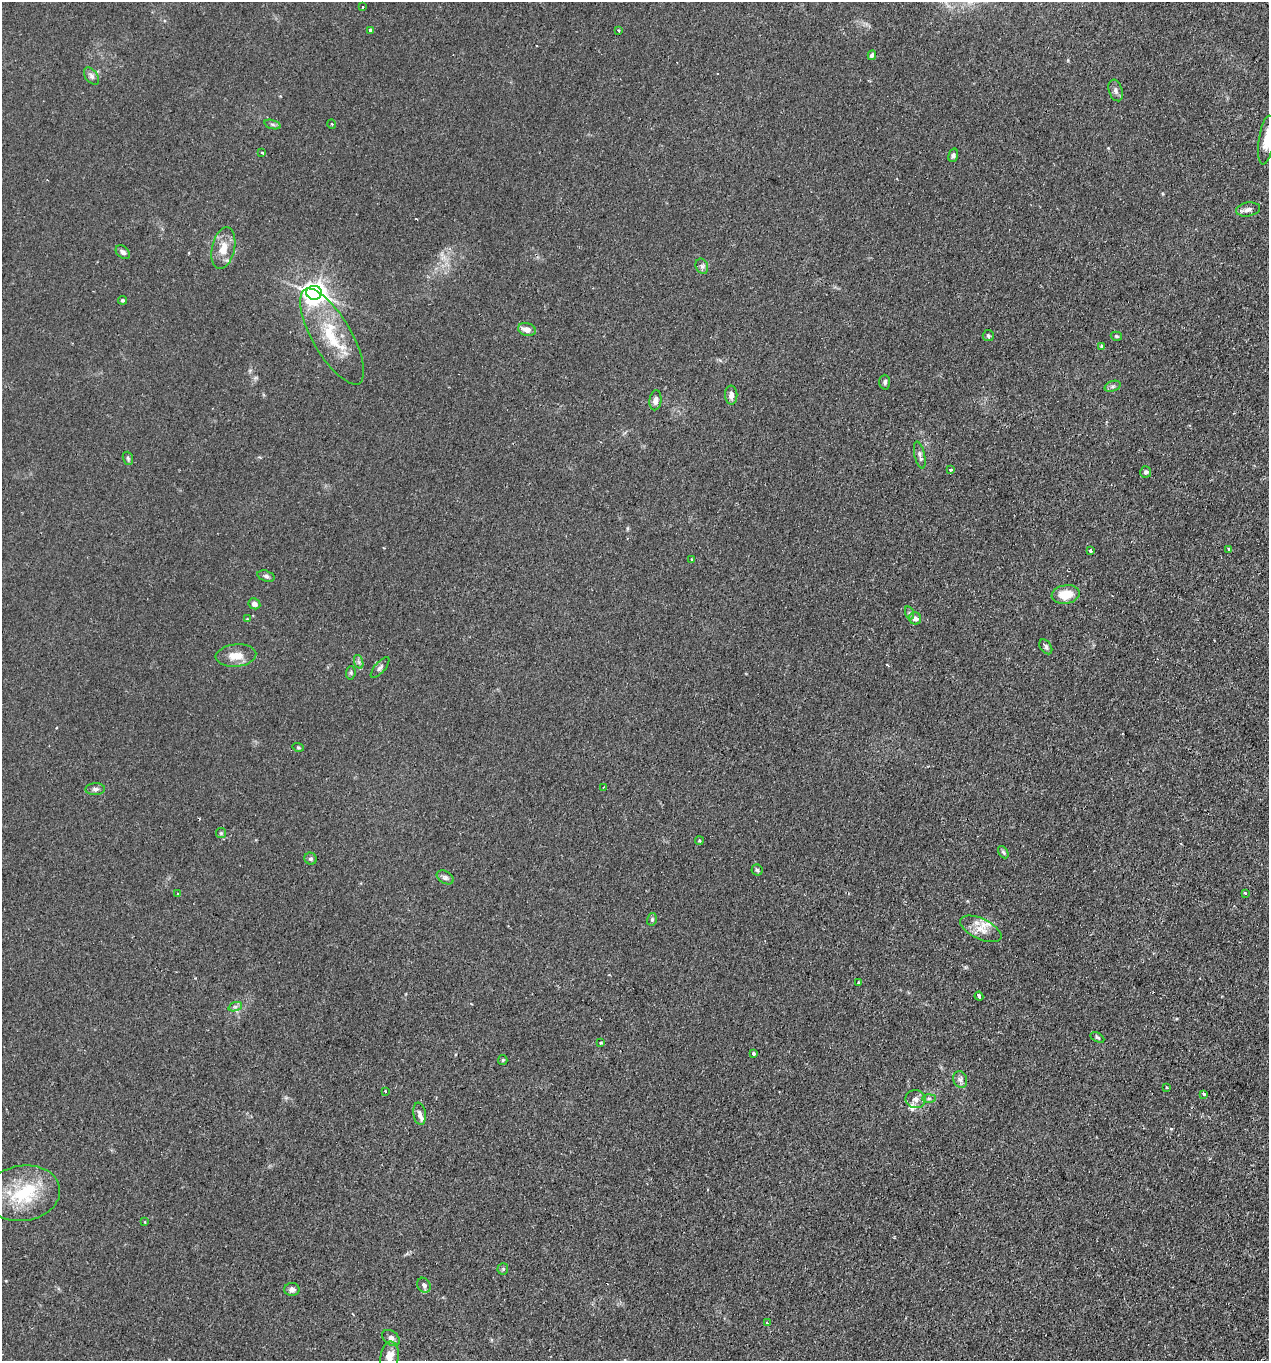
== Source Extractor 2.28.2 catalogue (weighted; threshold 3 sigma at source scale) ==
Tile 6 of 4 x 4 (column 2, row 2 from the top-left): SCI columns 1486-2752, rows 2938-4296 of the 5665 x 5686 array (HDU 1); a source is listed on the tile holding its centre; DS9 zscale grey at full resolution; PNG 1271 x 1363 px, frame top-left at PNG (2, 2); each listed source drawn as its Kron ellipse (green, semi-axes under 4 px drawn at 4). Shown black and unused: <1% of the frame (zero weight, under 2 of 3 exposures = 3% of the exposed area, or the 3 px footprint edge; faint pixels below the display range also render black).
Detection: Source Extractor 2.28.2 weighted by HDU 2 'WHT'; one run over the whole footprint, this tile lists its part. Background 0.0365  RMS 0.0053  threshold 0.0241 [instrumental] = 3 sigma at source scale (4.5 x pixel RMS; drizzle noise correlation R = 1.50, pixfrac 1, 0.05/0.05 arcsec/px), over >= 5 px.
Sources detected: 86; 4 cosmic-ray / hot-pixel residue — neither listed nor drawn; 3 inside a brighter listed object's ellipse — not listed separately; the other 79 listed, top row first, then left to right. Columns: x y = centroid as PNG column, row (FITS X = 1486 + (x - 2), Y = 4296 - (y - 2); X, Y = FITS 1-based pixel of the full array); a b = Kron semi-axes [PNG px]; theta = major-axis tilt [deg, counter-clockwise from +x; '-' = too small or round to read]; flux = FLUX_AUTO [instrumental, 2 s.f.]
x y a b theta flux
363 7 3 3 - 1.2
370 30 3 3 - 15
618 30 4 2 - 0.51
872 55 5 4 - 1.9
91 76 10 6 -53 1.7
1116 90 11 6 -71 1.8
272 124 8 3 -19 0.94
332 124 5 3 - 0.4
1266 140 25 7 82 6.7
262 153 3 2 - 0.95
953 155 7 4 73 1.1
1248 209 12 7 10 2.4
223 248 21 11 77 7.5
123 252 8 5 -42 1.6
702 266 8 6 -68 1.4
314 293 7 7 - 410
122 300 4 4 - 0.92
527 329 9 6 -15 3.5
988 335 5 5 - 1
1116 336 6 4 -15 0.75
332 337 54 19 -60 25
1102 347 3 3 - 1.6
885 382 7 5 89 1.3
1112 386 8 5 19 1.3
731 395 9 6 -89 2.6
655 400 10 6 84 2.8
920 455 14 5 -77 1.8
128 458 7 5 -70 0.86
950 470 4 3 - 0.98
1146 472 5 5 - 1.2
1229 549 3 3 - 1.5
1090 551 3 3 - 2.8
692 559 3 2 - 0.67
266 576 9 5 -16 1.3
1066 594 14 9 10 9.6
254 604 6 5 - 2.1
910 613 7 4 -70 0.94
915 618 6 6 - 2.7
247 619 4 4 - 0.41
1046 647 8 5 -55 1.3
236 655 20 11 5 6.9
359 662 7 4 -71 1.2
380 668 13 5 49 1.5
351 673 7 5 84 0.86
298 747 6 4 -17 0.61
604 787 3 2 - 0.44
95 789 9 6 2 1.7
221 833 5 5 - 0.66
699 841 4 4 - 0.68
1003 852 7 4 -58 0.86
311 859 6 5 - 1.1
757 870 5 5 - 0.84
445 877 9 6 -30 1.5
1245 893 3 3 - 0.59
178 894 3 3 - 1.3
652 919 6 5 - 0.96
981 929 22 10 -25 6.8
858 982 3 2 - 0.53
979 996 4 3 - 8.2
235 1007 7 4 18 1
1097 1037 7 4 -27 0.9
601 1043 4 2 - 0.46
753 1054 3 3 - 1.1
503 1060 5 4 - 0.57
960 1080 8 6 -68 1.9
1167 1087 3 3 - 0.59
385 1091 3 3 - 0.54
1204 1094 4 3 - 1.6
929 1098 6 4 1 0.99
915 1099 10 9 - 2.8
420 1114 11 6 -81 2.3
23 1193 37 27 9 29
145 1222 3 3 - 0.55
503 1269 5 5 - 0.88
424 1285 8 6 -60 1.7
292 1289 8 6 0 2.2
767 1323 3 3 - 0.56
391 1338 10 6 -39 2.5
390 1357 16 9 84 6.5
Isophote crosses this tile's border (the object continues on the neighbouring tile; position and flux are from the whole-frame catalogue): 2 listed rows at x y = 1266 140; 390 1357